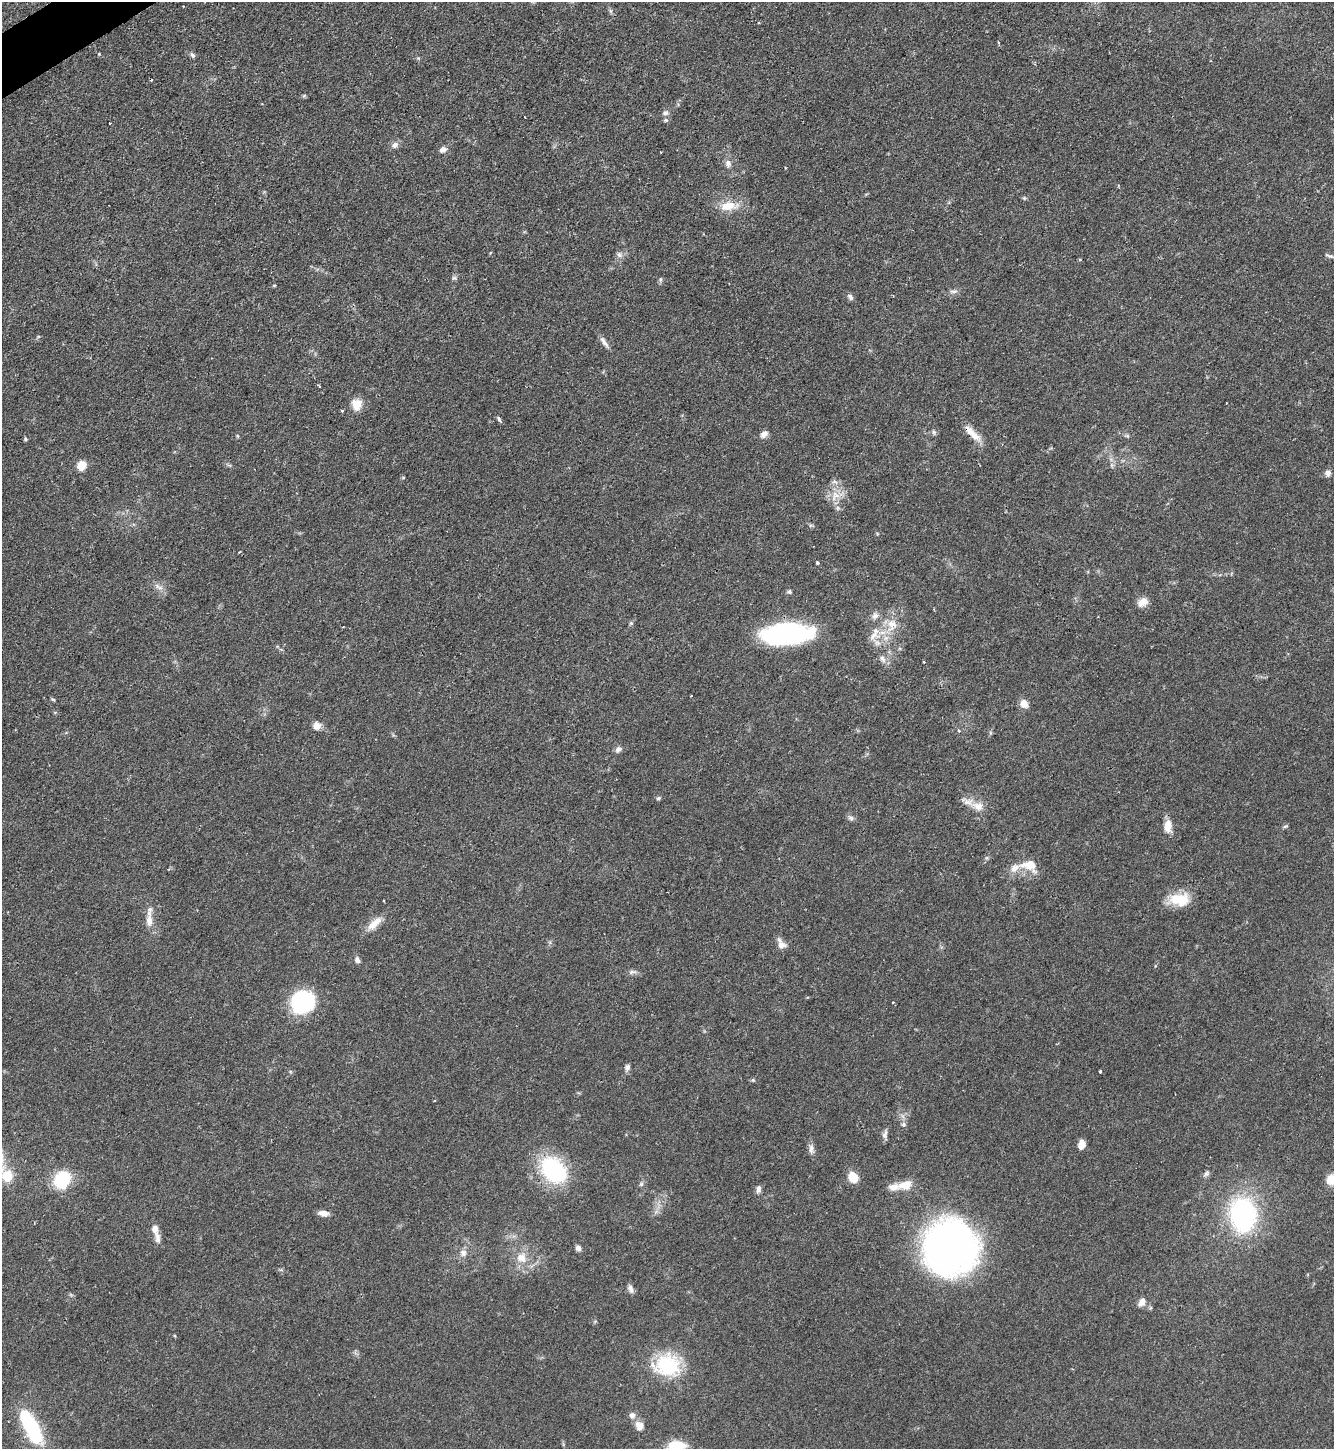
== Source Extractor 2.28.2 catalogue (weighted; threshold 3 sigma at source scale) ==
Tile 11 of 4 x 4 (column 3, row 3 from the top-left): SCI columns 2824-4155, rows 1449-2895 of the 5781 x 5789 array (HDU 1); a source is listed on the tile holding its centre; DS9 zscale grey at full resolution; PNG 1336 x 1451 px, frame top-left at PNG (2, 2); no overlay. Shown black and unused: <1% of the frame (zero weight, under 2 of 3 exposures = <1% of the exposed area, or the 3 px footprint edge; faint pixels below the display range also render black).
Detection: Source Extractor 2.28.2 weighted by HDU 2 'WHT'; one run over the whole footprint, this tile lists its part. Background 0.0468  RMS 0.0046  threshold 0.0207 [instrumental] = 3 sigma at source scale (4.5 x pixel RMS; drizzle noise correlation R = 1.50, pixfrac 1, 0.05/0.05 arcsec/px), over >= 5 px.
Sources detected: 104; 2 cosmic-ray / hot-pixel residue — not listed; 4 inside a brighter listed object's ellipse — not listed separately; the other 98 listed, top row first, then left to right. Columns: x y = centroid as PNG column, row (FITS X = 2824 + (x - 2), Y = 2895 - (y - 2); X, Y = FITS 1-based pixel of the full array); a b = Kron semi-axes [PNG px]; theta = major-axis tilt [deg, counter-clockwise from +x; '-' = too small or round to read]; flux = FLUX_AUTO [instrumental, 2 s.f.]
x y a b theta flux
611 11 7 4 -89 0.79
99 54 4 3 - 0.47
192 55 8 5 -44 1.2
304 96 5 5 - 0.61
665 113 7 6 - 1.8
666 120 7 5 0 0.81
110 124 3 3 - 0.74
395 145 10 8 42 2.1
443 150 10 8 20 2.1
728 164 9 8 - 2.1
1024 198 5 4 - 0.62
728 206 23 12 6 8.4
619 255 8 7 - 1.7
1329 256 11 4 -21 0.94
1080 260 4 3 - 0.53
454 278 7 4 0 0.82
660 280 6 4 72 0.78
274 285 5 3 - 0.45
953 291 11 5 8 1.6
850 297 9 6 -51 1.4
604 342 18 6 -54 2.3
319 386 3 3 - 0.64
356 404 15 13 -83 5.4
342 411 4 4 - 0.48
499 419 8 4 -62 0.95
934 432 7 5 -69 0.97
973 433 28 8 -44 6.2
764 434 10 7 33 2.3
238 436 6 3 -70 0.48
25 439 5 4 - 0.63
81 465 8 7 - 7.4
1112 465 7 4 -90 0.95
1328 473 8 7 - 1.9
403 477 5 3 - 0.46
835 482 10 5 -21 1.3
835 495 11 10 - 4.6
838 508 7 4 -90 0.98
239 552 3 2 - 0.64
817 563 4 3 - 1.1
159 587 14 6 -31 2.4
789 592 6 5 - 0.86
1143 602 14 10 26 4
875 616 9 8 - 2.2
631 623 5 5 - 0.69
892 625 19 16 86 9.4
786 634 45 18 3 80
874 635 18 13 27 7.1
882 659 12 6 -60 2.1
53 699 6 3 -21 0.56
1024 704 10 9 - 3.7
317 726 10 10 - 3.1
959 731 4 4 - 0.6
618 749 9 7 40 1.7
658 798 5 5 - 0.93
978 806 21 12 -14 6.2
851 818 9 6 -29 1.4
1168 826 17 10 88 5
1285 826 7 4 19 0.7
1029 865 24 14 -9 8.6
1179 900 28 16 2 12
149 920 18 9 -88 4.4
374 923 23 9 43 5.7
781 945 11 9 -11 3.2
357 960 8 6 -65 1.6
632 972 13 5 8 1.5
302 1002 21 19 37 45
893 1003 4 3 - 0.53
627 1068 9 6 69 1.6
1100 1071 4 3 - 1.2
753 1080 5 5 - 0.61
903 1125 6 6 - 1.2
885 1134 12 7 78 1.9
1081 1145 9 6 75 3.7
811 1149 14 7 -84 2.2
553 1170 26 19 -47 50
1206 1173 10 6 48 1.4
7 1176 11 11 - 11
853 1177 12 9 -58 7.1
1332 1179 14 12 38 6.1
62 1180 12 10 60 32
641 1184 6 6 - 0.91
905 1185 19 11 11 6.7
758 1189 9 6 85 1.8
323 1213 11 6 -8 3
1242 1215 39 30 -83 69
155 1229 10 8 -77 3
949 1246 35 30 55 400
578 1248 7 6 - 1.7
463 1252 10 9 - 2.7
521 1258 15 15 - 6.8
631 1289 11 6 -62 1.8
1142 1302 12 7 61 3
175 1336 5 3 - 0.44
667 1365 33 27 -4 29
632 1415 8 7 - 2.2
31 1426 36 12 -62 43
639 1426 12 10 -57 3.7
676 1446 24 12 7 10
Overlapping masked pixels (flux is a lower limit): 1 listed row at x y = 973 433
Isophote crosses this tile's border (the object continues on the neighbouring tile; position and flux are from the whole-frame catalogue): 3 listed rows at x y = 7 1176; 1332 1179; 676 1446